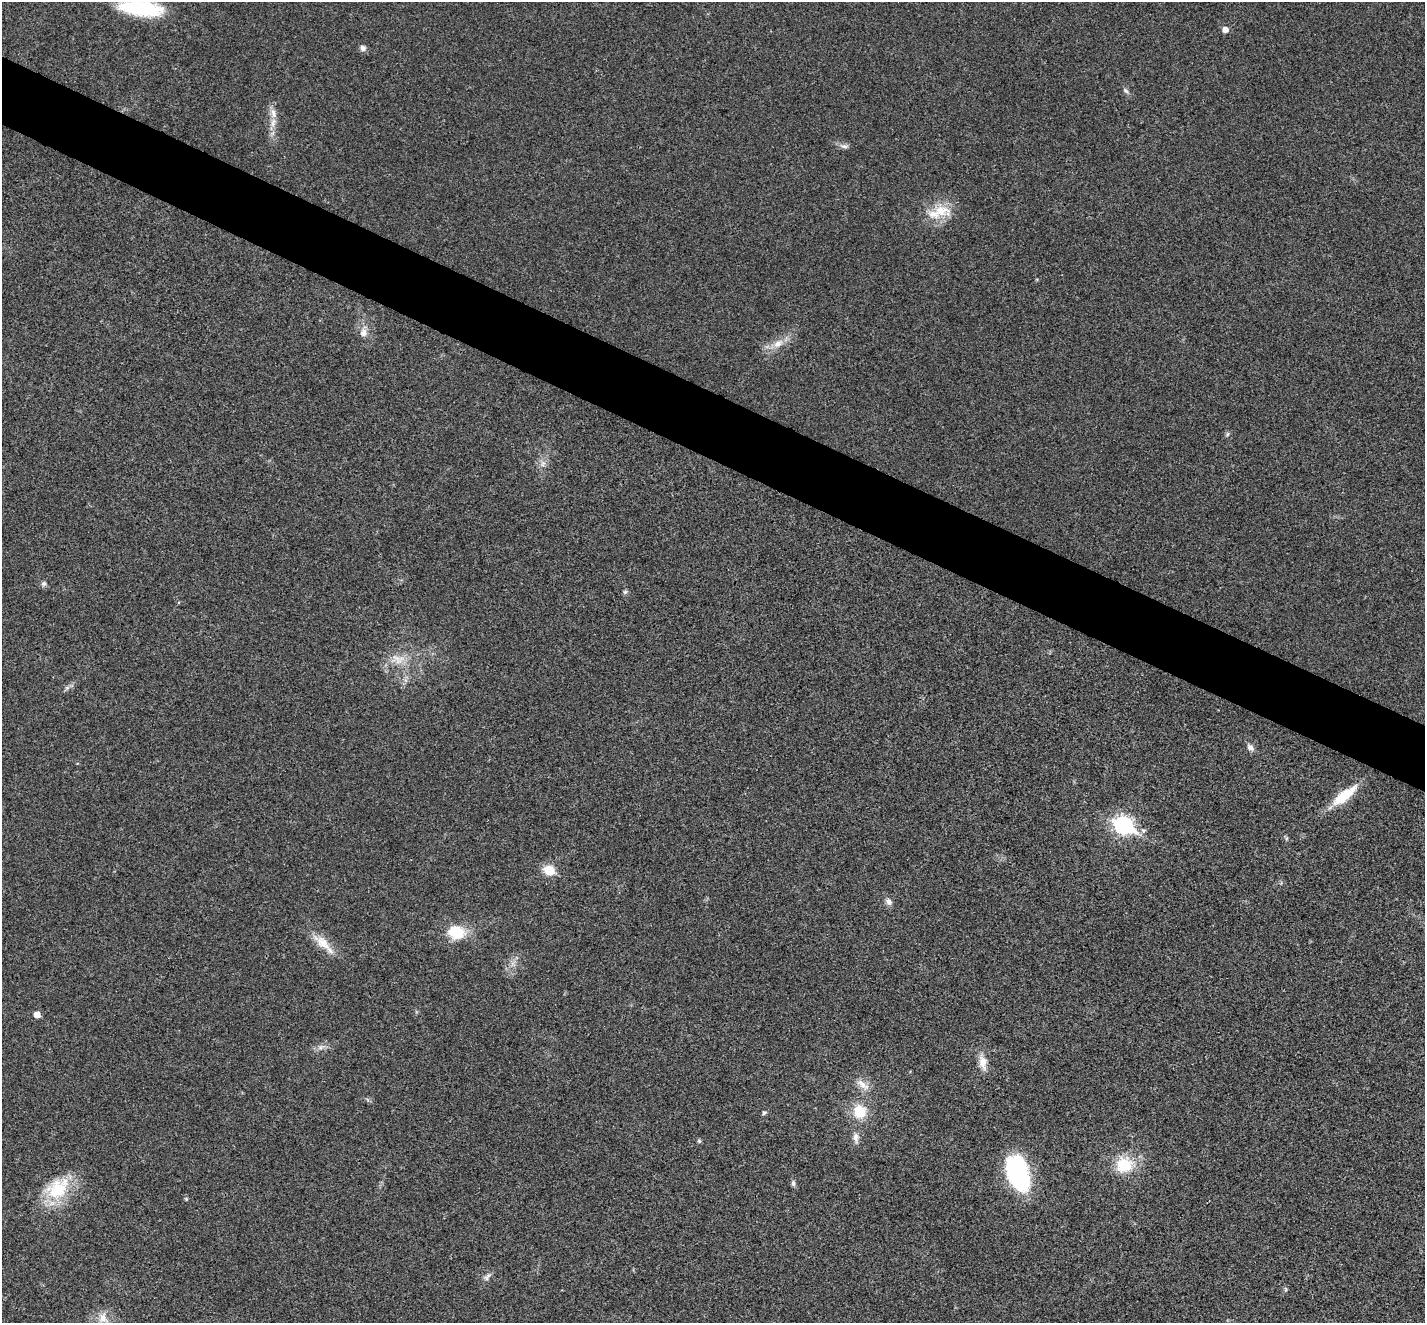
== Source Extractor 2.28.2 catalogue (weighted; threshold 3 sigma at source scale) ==
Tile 11 of 4 x 4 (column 3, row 3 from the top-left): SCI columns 2854-4276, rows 1604-2924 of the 5702 x 5713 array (HDU 1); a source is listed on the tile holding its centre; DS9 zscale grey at full resolution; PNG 1427 x 1325 px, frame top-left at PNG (2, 2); no overlay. Shown black and unused: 5% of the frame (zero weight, under 3 of 4 exposures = <1% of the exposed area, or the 3 px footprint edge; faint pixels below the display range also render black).
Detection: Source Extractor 2.28.2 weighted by HDU 2 'WHT'; one run over the whole footprint, this tile lists its part. Background 0.0186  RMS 0.0049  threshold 0.0223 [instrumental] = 3 sigma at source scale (4.5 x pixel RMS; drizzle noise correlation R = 1.50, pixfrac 1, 0.05/0.05 arcsec/px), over >= 5 px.
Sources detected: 42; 2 inside a brighter listed object's ellipse — not listed separately; the other 40 listed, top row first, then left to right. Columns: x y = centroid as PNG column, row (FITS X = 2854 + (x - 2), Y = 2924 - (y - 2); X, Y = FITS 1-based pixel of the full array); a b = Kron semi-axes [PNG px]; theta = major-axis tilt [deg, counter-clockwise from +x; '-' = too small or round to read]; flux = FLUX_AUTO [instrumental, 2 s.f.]
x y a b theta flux
141 8 46 15 -7 38
1225 30 6 5 - 3.7
363 48 8 8 - 1.9
1126 91 9 6 -44 1.3
273 123 14 8 77 4.2
844 146 14 6 -7 2
941 211 32 17 -9 13
363 333 9 9 - 3.6
778 343 16 9 30 5.9
1227 434 7 5 50 1
543 464 10 8 57 2.9
44 584 7 6 - 1.4
625 592 6 5 - 0.94
398 659 23 14 -8 9.3
67 688 9 5 47 1.4
1250 747 10 7 -44 2.5
1344 795 36 11 38 16
1123 825 9 7 -27 170
1286 838 6 4 -73 0.77
549 870 6 6 - 24
889 901 11 8 -53 2.3
456 932 18 14 -6 17
323 943 39 11 -43 9.8
512 964 7 4 71 1.6
37 1015 5 5 - 4.8
320 1047 10 6 40 2.2
983 1062 24 10 -80 5.9
862 1085 23 9 -39 5.2
859 1111 15 14 - 14
764 1113 6 5 - 1
856 1137 14 9 -89 3.2
699 1141 6 5 - 0.81
1124 1165 20 18 10 19
1018 1173 36 19 -71 70
793 1183 8 6 -88 1.3
57 1189 37 25 40 26
186 1199 5 4 - 0.61
487 1277 15 7 43 2.3
1285 1289 8 4 83 0.83
103 1318 20 15 -58 9.3
Isophote crosses this tile's border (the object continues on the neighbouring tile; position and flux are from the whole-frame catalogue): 1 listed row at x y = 141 8